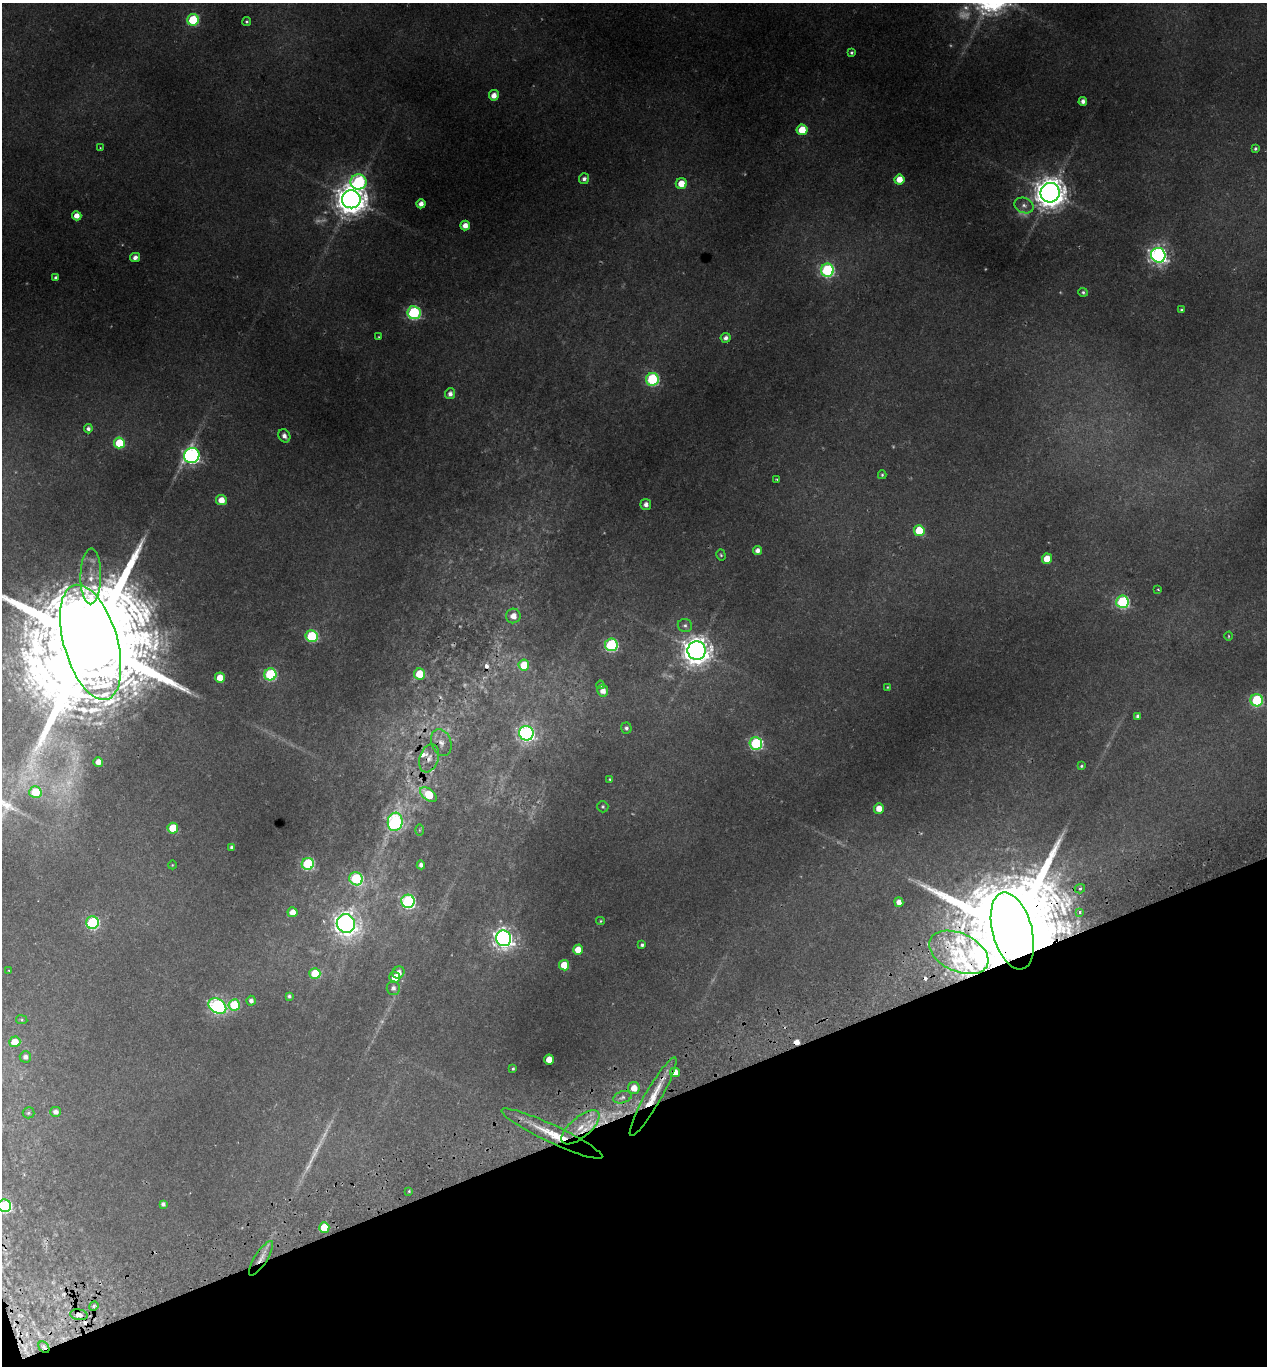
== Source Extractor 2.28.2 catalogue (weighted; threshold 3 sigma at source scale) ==
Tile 14 of 4 x 4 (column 2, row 4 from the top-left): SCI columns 1394-2658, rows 61-1424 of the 5369 x 5573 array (HDU 1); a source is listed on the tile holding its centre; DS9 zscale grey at full resolution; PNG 1269 x 1368 px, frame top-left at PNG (2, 3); each listed source drawn as its Kron ellipse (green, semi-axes under 4 px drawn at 4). Shown black and unused: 19% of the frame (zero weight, under 2 of 3 exposures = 4% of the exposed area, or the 3 px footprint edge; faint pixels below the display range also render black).
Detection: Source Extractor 2.28.2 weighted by HDU 2 'WHT'; one run over the whole footprint, this tile lists its part. Background 0.0406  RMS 0.0035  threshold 0.0158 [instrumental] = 3 sigma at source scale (4.5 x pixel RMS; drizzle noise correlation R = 1.50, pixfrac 1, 0.0396/0.0396 arcsec/px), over >= 5 px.
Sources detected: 156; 21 too faint to see at this stretch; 1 inside a brighter object's white glare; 6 cosmic-ray / hot-pixel residue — neither listed nor drawn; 4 inside a brighter listed object's ellipse — not listed separately; the other 124 listed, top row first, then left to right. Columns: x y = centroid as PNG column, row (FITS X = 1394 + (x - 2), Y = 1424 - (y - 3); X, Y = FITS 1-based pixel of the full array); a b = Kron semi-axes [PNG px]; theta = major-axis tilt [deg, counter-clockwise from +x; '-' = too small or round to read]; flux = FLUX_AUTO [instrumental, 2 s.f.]
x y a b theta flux
193 20 6 5 - 26
247 22 4 4 - 0.63
851 53 4 4 - 0.63
494 95 5 5 - 3.2
1083 101 4 4 - 1.5
802 130 5 5 - 8.8
100 148 3 2 - 0.29
1255 149 4 4 - 0.64
584 179 5 5 - 1.4
899 179 5 5 - 5.7
358 182 8 7 - 69
681 184 5 5 - 6.1
1050 193 10 9 - 680
351 199 9 9 - 670
421 204 4 4 - 2.5
1024 205 10 7 -23 1.9
77 216 5 4 - 3.3
465 226 5 5 - 3.2
1158 255 7 7 - 160
135 257 5 4 - 1.8
827 270 6 6 - 62
56 277 4 4 - 0.85
1083 292 5 4 - 0.7
1181 310 4 4 - 0.51
414 313 6 6 - 61
379 337 4 3 - 0.34
726 338 5 5 - 1.6
652 379 6 6 - 45
450 394 5 5 - 1.9
88 429 4 4 - 1.2
284 436 7 5 -55 2
119 443 5 5 - 17
192 456 8 7 - 120
882 475 4 3 - 0.51
777 479 3 2 - 0.37
221 500 5 5 - 4.5
646 504 5 5 - 2
919 531 5 5 - 14
757 550 4 4 - 2
721 555 6 4 -73 0.52
1047 559 5 5 - 7.9
91 576 28 10 89 7.4
1158 590 3 3 - 0.6
1122 602 6 6 - 54
513 616 7 7 - 3.8
685 625 7 6 - 1.2
312 636 6 6 - 35
1229 636 4 3 - 0.34
91 642 59 27 -74 22000
611 645 6 6 - 53
697 651 9 9 - 500
524 665 5 5 - 12
270 674 6 6 - 41
420 674 5 5 - 11
220 678 5 5 - 5.9
600 685 4 3 - 1.2
887 687 3 2 - 0.27
603 691 6 5 - 3
1257 700 6 6 - 38
1138 716 4 4 - 1.1
626 728 5 5 - 1.1
526 733 7 7 - 120
441 743 14 10 -70 3.2
756 743 6 6 - 51
429 758 14 9 71 3.3
98 762 5 4 - 3.2
1081 766 4 3 - 0.48
610 779 3 3 - 0.48
35 792 6 6 - 13
428 795 10 5 -38 15
603 807 6 5 - 0.69
879 808 5 5 - 4.1
395 822 9 7 80 70
173 828 5 5 - 13
419 830 6 4 90 0.44
232 847 4 3 - 0.66
308 864 6 6 - 38
172 865 4 3 - 0.26
421 865 4 4 - 1.6
356 879 7 6 - 38
1080 889 5 4 - 1.3
408 901 6 6 - 73
899 902 5 4 - 2.5
292 912 5 5 - 4
1080 912 3 3 - 1.8
600 921 4 4 - 0.42
92 923 6 6 - 49
346 923 9 9 - 310
1012 931 39 20 -75 14000
504 938 8 7 - 220
642 945 4 3 - 0.74
578 950 5 5 - 6.4
959 952 31 19 -25 16
564 965 5 5 - 8.5
9 970 3 2 - 0.31
315 973 5 5 - 12
398 973 6 5 - 2.7
395 977 5 5 - 5.1
393 988 7 6 - 1.8
289 996 4 4 - 0.8
251 1001 5 4 - 1.6
234 1005 5 5 - 17
217 1006 9 7 -34 95
22 1020 6 4 -8 0.46
15 1042 5 5 - 6.5
25 1057 5 5 - 1.7
549 1059 5 5 - 5.5
513 1069 3 3 - 0.54
675 1072 5 5 - 4.3
634 1088 6 6 - 4.3
622 1097 9 5 17 1.4
653 1097 45 8 60 11
55 1112 5 5 - 1.7
28 1113 6 5 - 0.7
580 1127 23 10 40 9.3
552 1134 55 9 -25 16
409 1191 3 3 - 0.36
163 1204 4 4 - 1.3
4 1206 6 6 - 54
324 1227 5 5 - 9.3
261 1258 20 6 57 3.1
94 1306 5 4 - 0.55
79 1315 9 5 -8 1.4
44 1347 6 5 - 0.71
Overlapping masked pixels (flux is a lower limit): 8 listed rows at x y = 91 642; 1012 931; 959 952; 675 1072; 653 1097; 552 1134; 261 1258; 44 1347
Isophote crosses this tile's border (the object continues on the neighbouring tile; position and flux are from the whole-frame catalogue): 2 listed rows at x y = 91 642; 4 1206